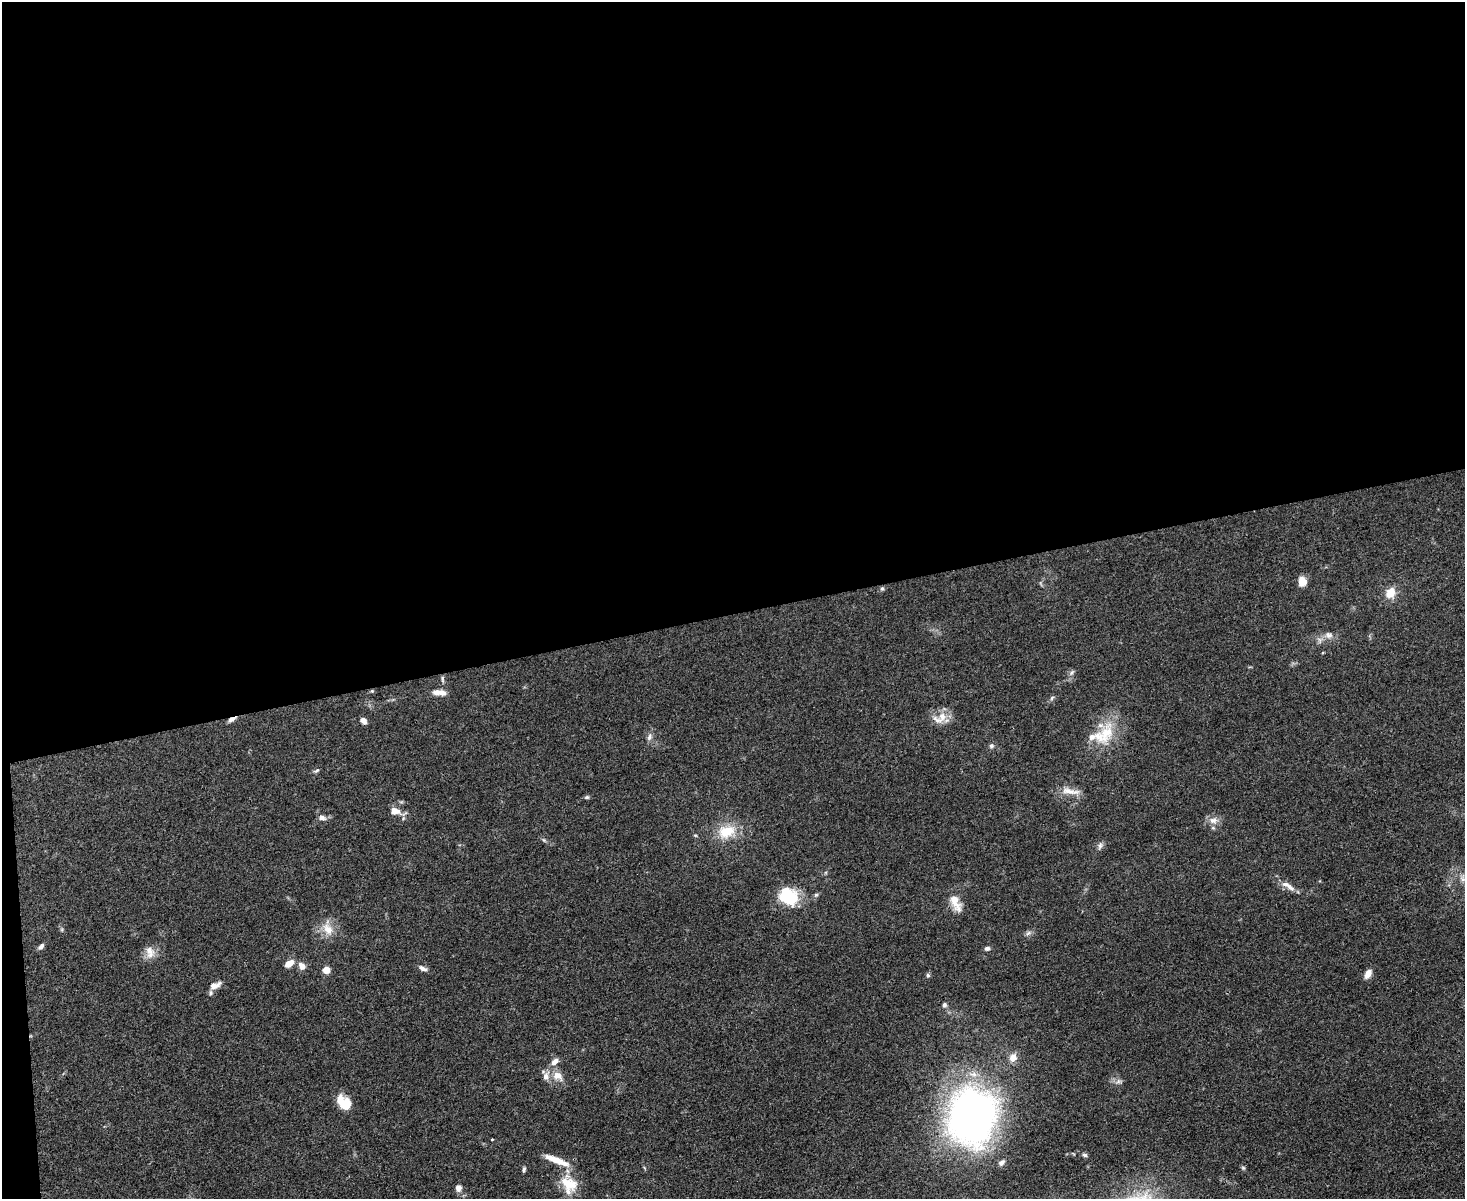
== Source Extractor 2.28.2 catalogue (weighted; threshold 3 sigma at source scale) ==
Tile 1 of 3 x 4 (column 1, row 1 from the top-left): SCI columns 248-1710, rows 3593-4789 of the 4769 x 4789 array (HDU 1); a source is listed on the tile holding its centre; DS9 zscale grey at full resolution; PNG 1467 x 1201 px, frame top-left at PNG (2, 2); no overlay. Shown black and unused: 52% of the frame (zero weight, under 3 of 4 exposures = <1% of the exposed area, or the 3 px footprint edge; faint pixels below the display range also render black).
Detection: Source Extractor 2.28.2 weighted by HDU 2 'WHT'; one run over the whole footprint, this tile lists its part. Background 0.0657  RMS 0.0059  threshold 0.0265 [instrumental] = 3 sigma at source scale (4.5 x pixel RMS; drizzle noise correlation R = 1.50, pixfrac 1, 0.05/0.05 arcsec/px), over >= 5 px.
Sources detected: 62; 7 inside a brighter listed object's ellipse — not listed separately; the other 55 listed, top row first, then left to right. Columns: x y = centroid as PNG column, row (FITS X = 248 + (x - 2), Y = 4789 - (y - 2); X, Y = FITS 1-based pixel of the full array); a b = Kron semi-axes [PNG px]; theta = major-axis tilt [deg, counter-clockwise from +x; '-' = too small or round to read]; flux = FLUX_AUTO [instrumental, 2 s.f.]
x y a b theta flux
1302 581 10 8 -87 6.5
882 589 6 5 - 0.95
1390 593 10 8 59 9.5
1329 635 12 9 -15 3.8
1071 673 8 4 46 1.4
442 679 9 4 -86 1.2
372 691 5 4 - 0.68
441 692 11 8 -23 3.8
1052 698 7 5 47 1.1
942 716 14 12 82 6.5
231 719 11 5 29 2.2
363 721 7 6 - 2.7
1106 734 38 18 70 21
649 737 11 6 67 2.1
991 746 7 6 - 1.3
316 771 9 4 31 1.1
1070 791 28 8 -10 6.3
587 797 7 5 14 0.97
395 811 16 8 -16 5.7
322 818 9 6 -5 2.6
1213 820 13 9 21 4.4
726 832 23 17 19 15
544 840 7 4 -45 0.95
1100 846 10 6 67 1.9
1290 887 13 7 -43 3.3
816 895 7 5 43 1.1
789 896 23 19 -38 24
955 903 25 11 -64 8
328 928 21 12 -74 8.2
1028 933 9 6 27 1.7
41 946 8 5 46 1.9
987 948 7 5 11 1.5
150 952 18 12 -79 5.8
289 963 8 6 33 6.9
302 966 8 7 - 4.2
422 968 11 6 -21 2.4
326 970 5 5 - 14
1368 974 8 6 60 5.9
928 975 6 5 - 1.1
215 985 15 8 23 3.9
944 1005 7 6 - 1.6
1013 1057 8 7 - 6
555 1061 11 7 39 3.4
558 1076 16 11 -29 6.7
1119 1081 8 7 - 1.9
344 1103 16 11 -43 14
972 1116 34 28 80 430
492 1140 4 2 - 0.44
1085 1155 6 5 - 1.2
556 1160 31 7 -22 9.3
1001 1163 9 6 36 2.1
1243 1168 6 5 - 0.89
524 1169 7 4 72 1.1
569 1184 25 17 -40 15
458 1188 9 8 - 2.9
Overlapping masked pixels (flux is a lower limit): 2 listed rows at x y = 372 691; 231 719